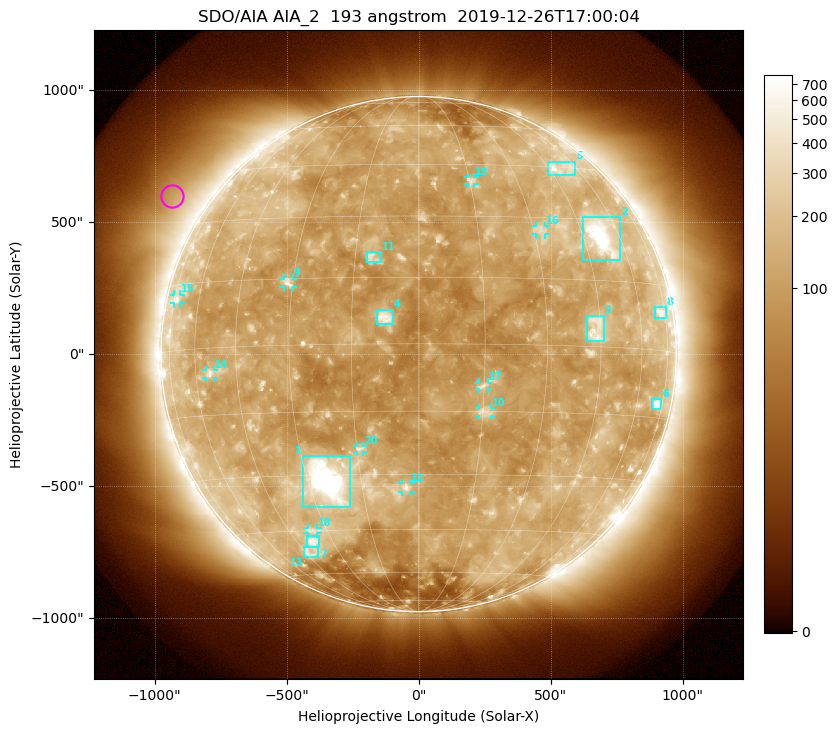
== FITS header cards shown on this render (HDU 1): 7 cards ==
TELESCOP= 'SDO/AIA'
INSTRUME= 'AIA_2'
WAVELNTH=                  193
WAVEUNIT= 'angstrom'
DATE-OBS= '2019-12-26T17:00:04.85'
CTYPE1  = 'HPLN-TAN'
CTYPE2  = 'HPLT-TAN'

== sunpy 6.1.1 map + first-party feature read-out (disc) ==
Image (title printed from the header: SDO/AIA AIA_2  193 angstrom  2019-12-26T17:00:04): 1024 x 1024 px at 2.4 arcsec/px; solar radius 976 arcsec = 407 px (full disc in frame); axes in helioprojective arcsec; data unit not stated in the header (colour bar unlabelled)
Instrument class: DISC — disc imager (sunpy class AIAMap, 193 A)
Bright regions (active regions / flare kernels): reference = the median radial profile (limb darkening/brightening removed); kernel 9 px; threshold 5 sigma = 171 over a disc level ~117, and >= 1.15x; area >= 12 px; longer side >= 10 px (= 24 arcsec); searched inside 0.97 R_sun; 30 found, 20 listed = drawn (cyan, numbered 1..; 10 of them under ~33 arcsec drawn as corner ticks so the feature stays visible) (cap 20 boxes per figure: the strongest are kept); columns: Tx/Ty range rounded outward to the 5 arcsec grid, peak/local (2 s.f.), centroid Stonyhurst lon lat
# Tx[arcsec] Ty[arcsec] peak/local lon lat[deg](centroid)
1 -440..-260 -580..-385 20 -24 -31
2 625..765 355..520 11 +52 +26
3 635..700 45..150 4.3 +44 +4
4 -160..-95 110..170 7.3 -7 +6
5 490..595 680..730 5 +51 +45
6 880..920 -210..-170 6.2 +71 -12
7 -425..-375 -735..-685 4.9 -38 -48
8 895..935 135..180 3.5 +72 +9
9 -510..-475 255..285 5 -31 +14
10 230..275 -235..-205 4.3 +15 -15
11 -195..-145 345..390 4 -11 +20
12 -65..-30 -520..-490 4.8 -3 -33
13 -435..-380 -770..-730 2.8 -43 -52
14 -805..-775 -90..-60 3.8 -54 -6
15 -930..-900 190..225 2.9 -73 +12
16 445..480 450..485 3 +32 +27
17 230..265 -135..-105 4.5 +15 -9
18 -420..-385 -680..-660 2.9 -35 -45
19 185..210 645..670 3.2 +15 +40
20 -235..-205 -370..-345 3.7 -14 -24
Off-limb structures (1.02-1.3 R_sun): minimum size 162 px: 5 found; the strongest spans PA ~35..75 deg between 1.06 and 1.3 R_sun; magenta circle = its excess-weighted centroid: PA ~55 deg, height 1.14 R_sun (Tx ~-930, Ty ~600 arcsec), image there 2.2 x the reference